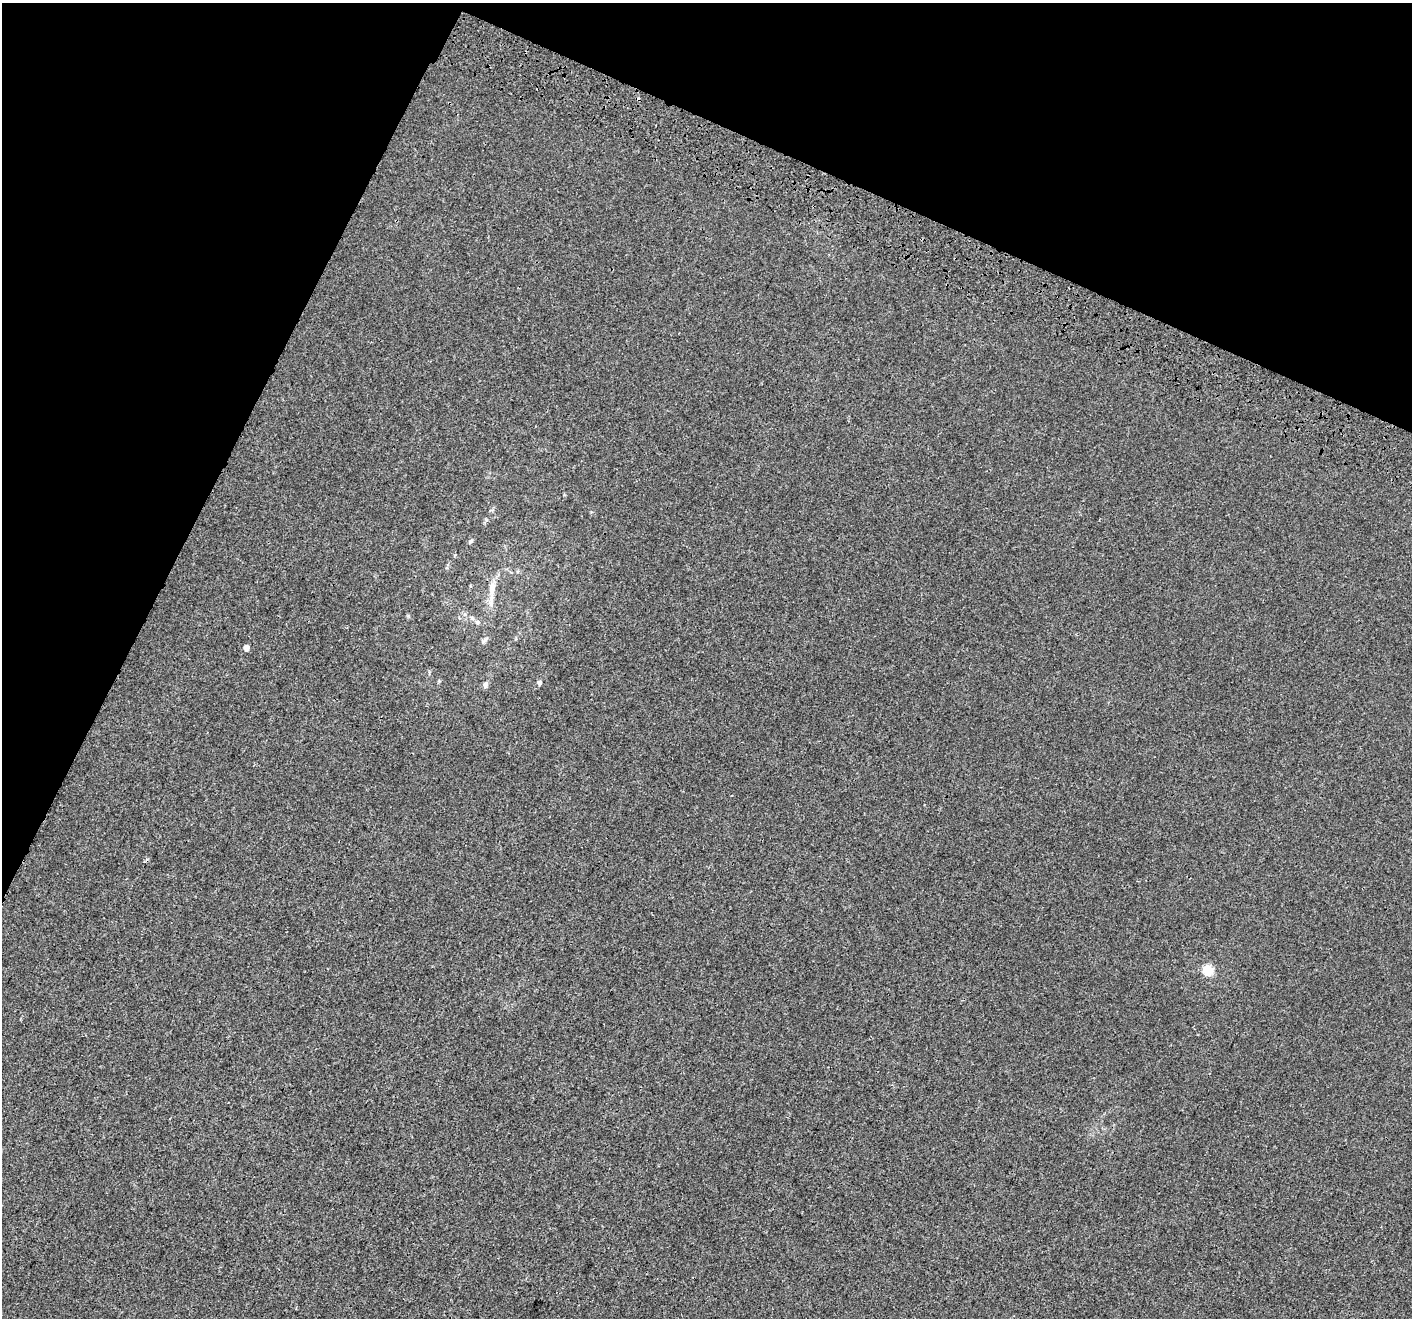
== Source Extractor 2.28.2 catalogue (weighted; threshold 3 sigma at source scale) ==
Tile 2 of 4 x 4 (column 2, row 1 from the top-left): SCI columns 1479-2888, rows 4325-5640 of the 5769 x 5954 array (HDU 1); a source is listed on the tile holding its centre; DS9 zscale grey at full resolution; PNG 1414 x 1320 px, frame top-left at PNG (2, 3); no overlay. Shown black and unused: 22% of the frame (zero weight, under 3 of 4 exposures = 6% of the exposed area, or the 3 px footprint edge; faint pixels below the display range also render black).
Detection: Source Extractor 2.28.2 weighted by HDU 2 'WHT'; one run over the whole footprint, this tile lists its part. Background 1.16e-04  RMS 0.0016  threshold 0.00729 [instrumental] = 3 sigma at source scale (4.5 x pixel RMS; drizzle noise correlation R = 1.50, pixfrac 1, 0.0396/0.0396 arcsec/px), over >= 5 px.
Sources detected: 9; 1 cosmic-ray / hot-pixel residue — not listed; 1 inside a brighter listed object's ellipse — not listed separately; the other 7 listed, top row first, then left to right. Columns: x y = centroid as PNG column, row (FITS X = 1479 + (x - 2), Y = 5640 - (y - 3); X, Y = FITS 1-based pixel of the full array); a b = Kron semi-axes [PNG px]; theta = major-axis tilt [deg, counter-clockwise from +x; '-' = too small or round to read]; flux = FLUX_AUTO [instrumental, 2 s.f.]
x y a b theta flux
471 541 6 5 - 0.3
492 588 19 8 86 1.5
477 622 7 6 - 0.37
246 648 5 4 - 1.1
539 683 6 5 - 0.35
485 684 8 6 72 0.36
1208 970 5 5 - 9.2